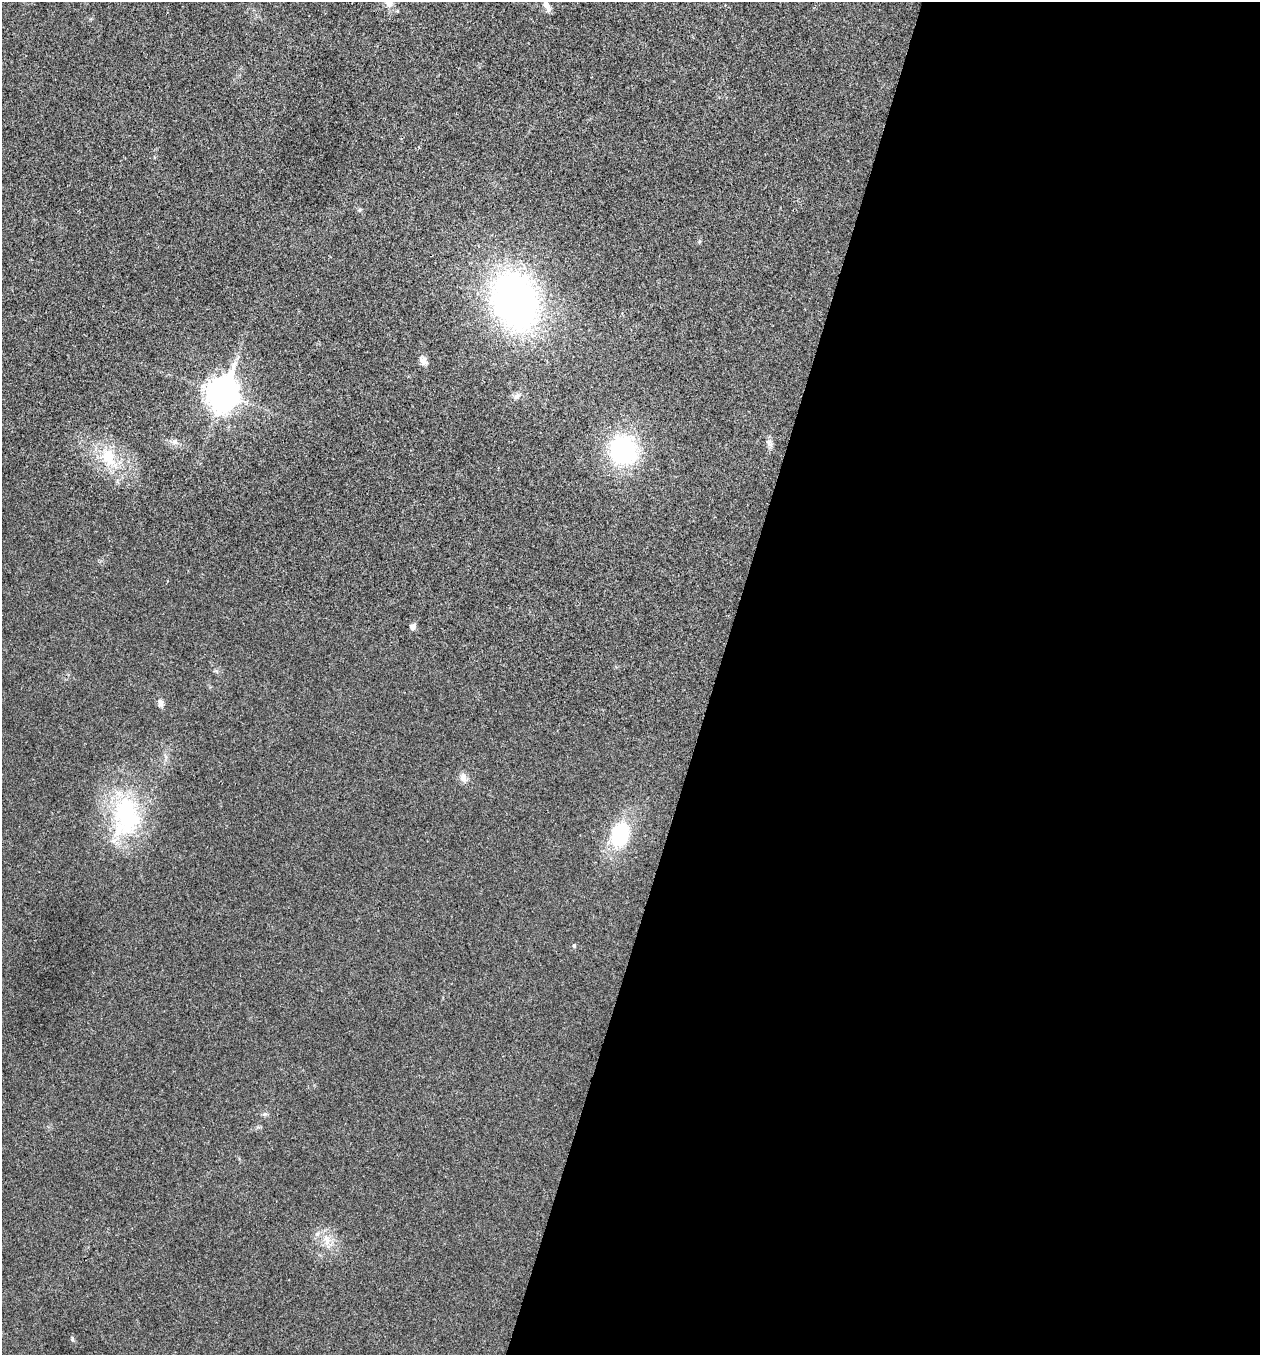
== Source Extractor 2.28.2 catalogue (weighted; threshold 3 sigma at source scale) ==
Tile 12 of 4 x 4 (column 4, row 3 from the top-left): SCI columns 3909-5166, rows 1358-2710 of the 5432 x 5418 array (HDU 1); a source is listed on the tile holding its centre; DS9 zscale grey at full resolution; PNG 1262 x 1357 px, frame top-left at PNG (2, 2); no overlay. Shown black and unused: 43% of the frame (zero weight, under 3 of 4 exposures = <1% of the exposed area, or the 3 px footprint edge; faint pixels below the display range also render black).
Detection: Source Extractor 2.28.2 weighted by HDU 2 'WHT'; one run over the whole footprint, this tile lists its part. Background 0.0241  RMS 0.0054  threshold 0.0242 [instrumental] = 3 sigma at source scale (4.5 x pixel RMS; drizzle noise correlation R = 1.50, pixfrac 1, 0.05/0.05 arcsec/px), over >= 5 px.
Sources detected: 21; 1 inside a brighter object's white glare — not listed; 1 inside a brighter listed object's ellipse — not listed separately; the other 19 listed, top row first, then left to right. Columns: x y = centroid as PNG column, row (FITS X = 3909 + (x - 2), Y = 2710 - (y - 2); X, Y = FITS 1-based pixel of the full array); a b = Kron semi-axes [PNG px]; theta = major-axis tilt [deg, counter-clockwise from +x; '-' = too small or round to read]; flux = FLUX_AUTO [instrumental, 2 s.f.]
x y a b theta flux
547 6 14 6 -59 3.1
359 210 6 4 89 0.73
515 302 50 37 -71 240
423 361 14 9 -54 2.9
223 393 13 10 73 800
517 396 10 7 48 2.3
174 442 7 6 - 1.6
769 443 13 8 -64 2.5
623 450 27 24 -75 72
108 457 26 18 -69 19
413 627 6 5 - 3.4
161 703 10 6 -86 2.3
463 777 12 9 -83 3.1
125 814 56 34 86 62
620 835 26 18 75 36
574 946 5 4 - 0.7
264 1114 7 6 - 1.1
327 1240 17 10 -76 6.4
72 1338 7 4 -90 0.77